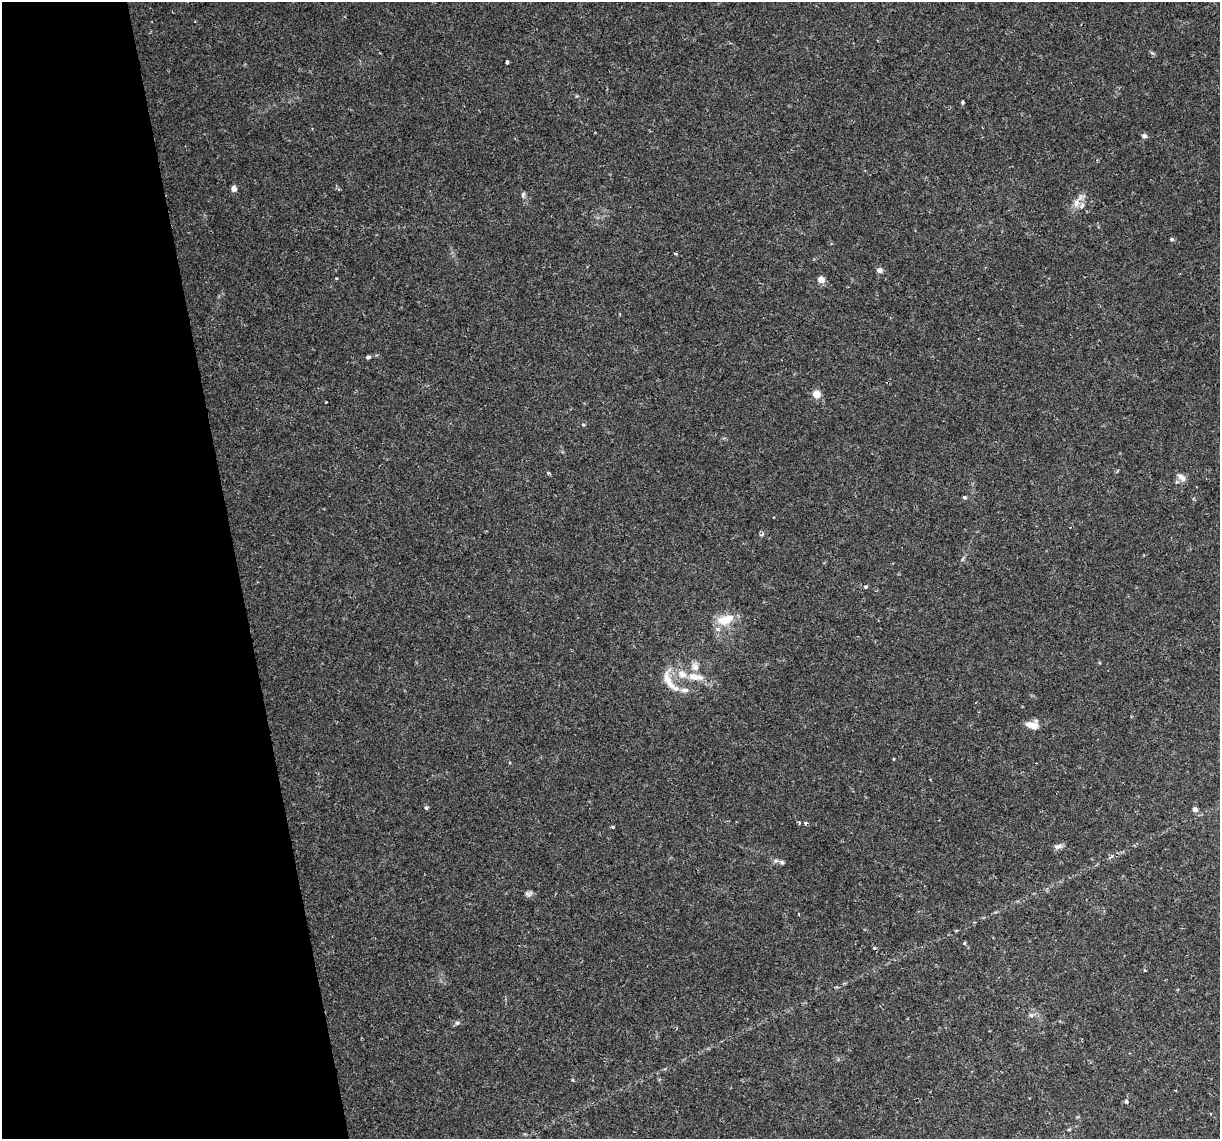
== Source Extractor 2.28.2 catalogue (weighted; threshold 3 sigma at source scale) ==
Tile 5 of 4 x 4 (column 1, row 2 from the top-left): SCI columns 1-1218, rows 2346-3482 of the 4872 x 4645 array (HDU 1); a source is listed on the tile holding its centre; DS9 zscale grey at full resolution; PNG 1222 x 1141 px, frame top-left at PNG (2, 2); no overlay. Shown black and unused: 19% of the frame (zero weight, under 2 of 3 exposures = <1% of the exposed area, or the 3 px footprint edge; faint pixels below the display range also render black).
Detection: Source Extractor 2.28.2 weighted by HDU 2 'WHT'; one run over the whole footprint, this tile lists its part. Background 0.0435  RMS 0.0031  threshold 0.0139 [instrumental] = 3 sigma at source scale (4.5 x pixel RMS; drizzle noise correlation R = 1.50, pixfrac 1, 0.0396/0.0396 arcsec/px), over >= 5 px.
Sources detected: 41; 2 cosmic-ray / hot-pixel residue — not listed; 3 inside a brighter listed object's ellipse — not listed separately; the other 36 listed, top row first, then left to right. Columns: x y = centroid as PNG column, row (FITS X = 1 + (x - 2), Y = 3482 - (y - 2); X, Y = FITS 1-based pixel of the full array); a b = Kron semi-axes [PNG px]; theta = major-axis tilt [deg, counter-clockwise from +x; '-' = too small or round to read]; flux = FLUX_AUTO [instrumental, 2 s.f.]
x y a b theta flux
507 62 4 3 - 1
963 102 4 3 - 0.51
1144 136 6 6 - 0.83
234 188 6 5 - 1.5
523 195 8 4 75 0.58
1077 203 11 9 42 2.2
1172 239 6 4 -21 0.43
675 254 4 3 - 0.37
879 270 7 6 - 1.1
336 278 3 3 - 0.3
821 280 6 5 - 2.8
368 357 6 4 11 0.56
816 394 7 7 - 3.2
326 402 3 2 - 0.3
583 424 5 3 - 0.28
549 473 5 3 - 0.33
1180 476 10 8 -43 1.5
964 497 5 4 - 0.54
865 587 4 3 - 1
725 620 25 13 16 6
695 667 12 9 -82 1.9
695 677 22 9 -12 4.7
670 683 41 11 -70 5.2
684 690 13 6 0 1.4
1033 725 14 8 -11 3.6
893 759 3 2 - 0.29
426 807 5 4 - 0.62
1195 809 4 4 - 1.7
613 827 4 3 - 0.29
1058 846 11 6 11 1.2
782 862 6 5 - 0.65
798 914 3 2 - 0.23
964 943 4 4 - 0.33
457 1023 6 5 - 0.61
1126 1101 5 4 - 0.52
1069 1129 6 3 19 0.31